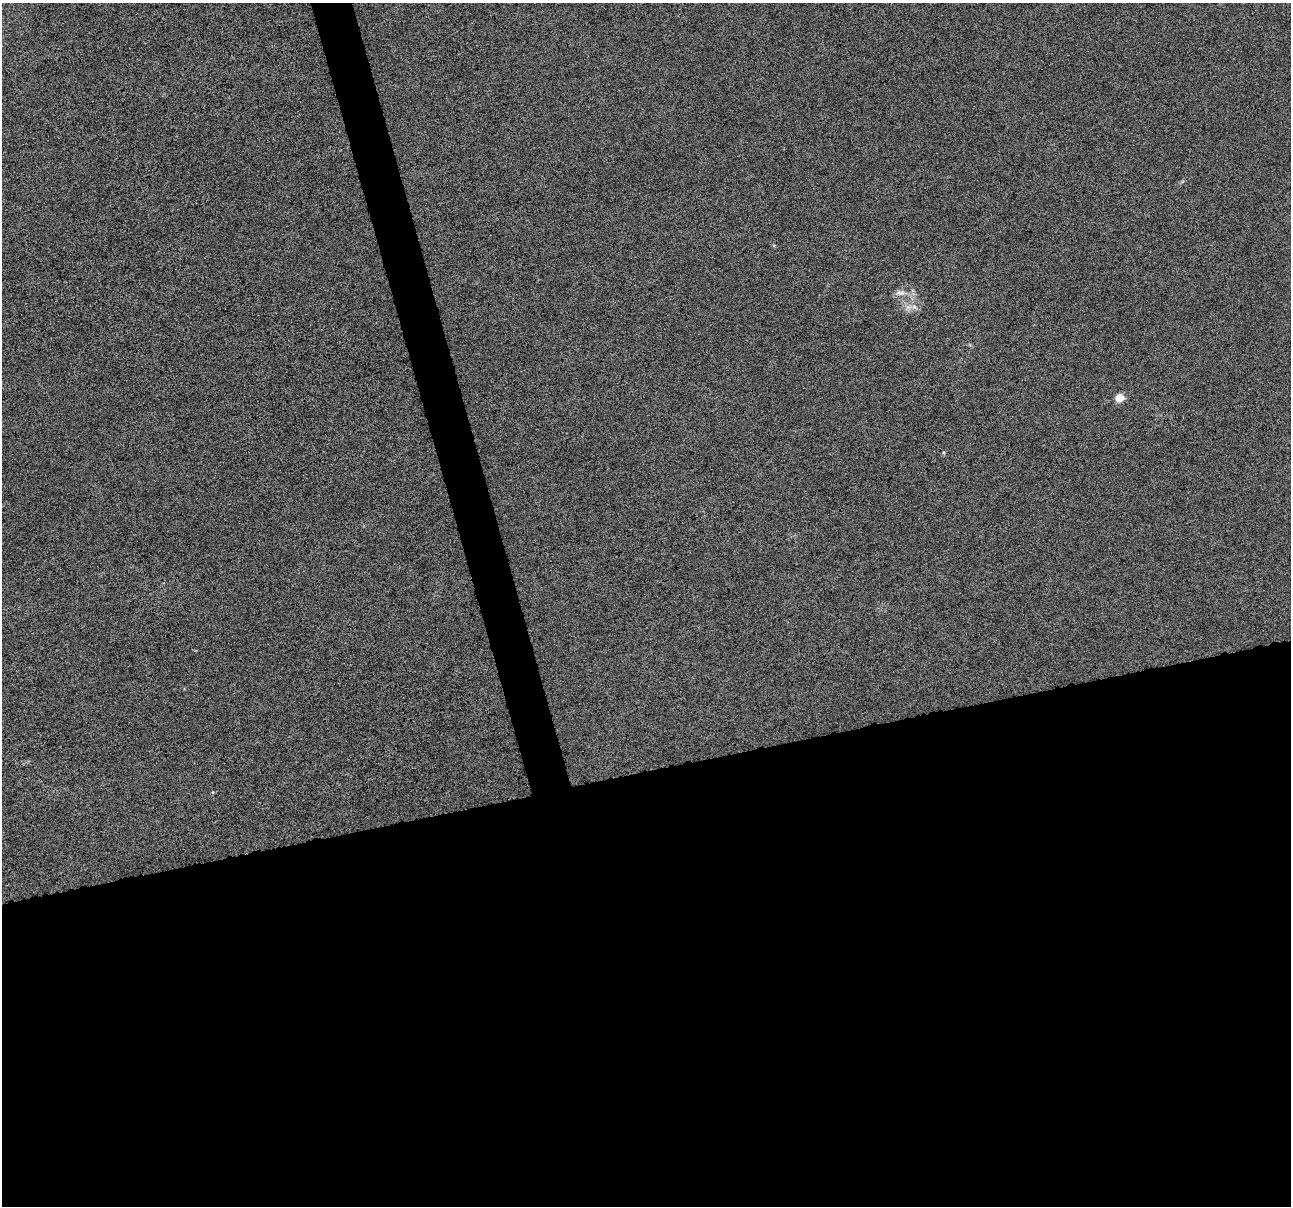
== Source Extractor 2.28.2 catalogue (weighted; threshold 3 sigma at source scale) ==
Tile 15 of 4 x 4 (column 3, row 4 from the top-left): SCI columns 2581-3869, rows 96-1299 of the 5159 x 4959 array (HDU 1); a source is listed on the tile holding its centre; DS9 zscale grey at full resolution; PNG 1293 x 1208 px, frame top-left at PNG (2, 3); no overlay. Shown black and unused: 38% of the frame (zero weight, under 10 of 20 exposures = <1% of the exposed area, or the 3 px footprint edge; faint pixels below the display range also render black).
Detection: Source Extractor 2.28.2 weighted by HDU 2 'WHT'; one run over the whole footprint, this tile lists its part. Background -3.27e-04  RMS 0.0017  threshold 0.00683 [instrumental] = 3 sigma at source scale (4.09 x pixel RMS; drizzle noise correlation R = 1.36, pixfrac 0.8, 0.0396/0.0396 arcsec/px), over >= 5 px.
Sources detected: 3; all 3 listed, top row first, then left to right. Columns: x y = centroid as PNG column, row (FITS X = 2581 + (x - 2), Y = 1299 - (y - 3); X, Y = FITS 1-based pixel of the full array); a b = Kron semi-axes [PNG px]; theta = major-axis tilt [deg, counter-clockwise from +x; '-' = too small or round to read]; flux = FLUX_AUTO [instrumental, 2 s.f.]
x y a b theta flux
900 293 13 7 -8 0.83
914 307 7 4 -1 0.44
1120 398 5 5 - 3.8